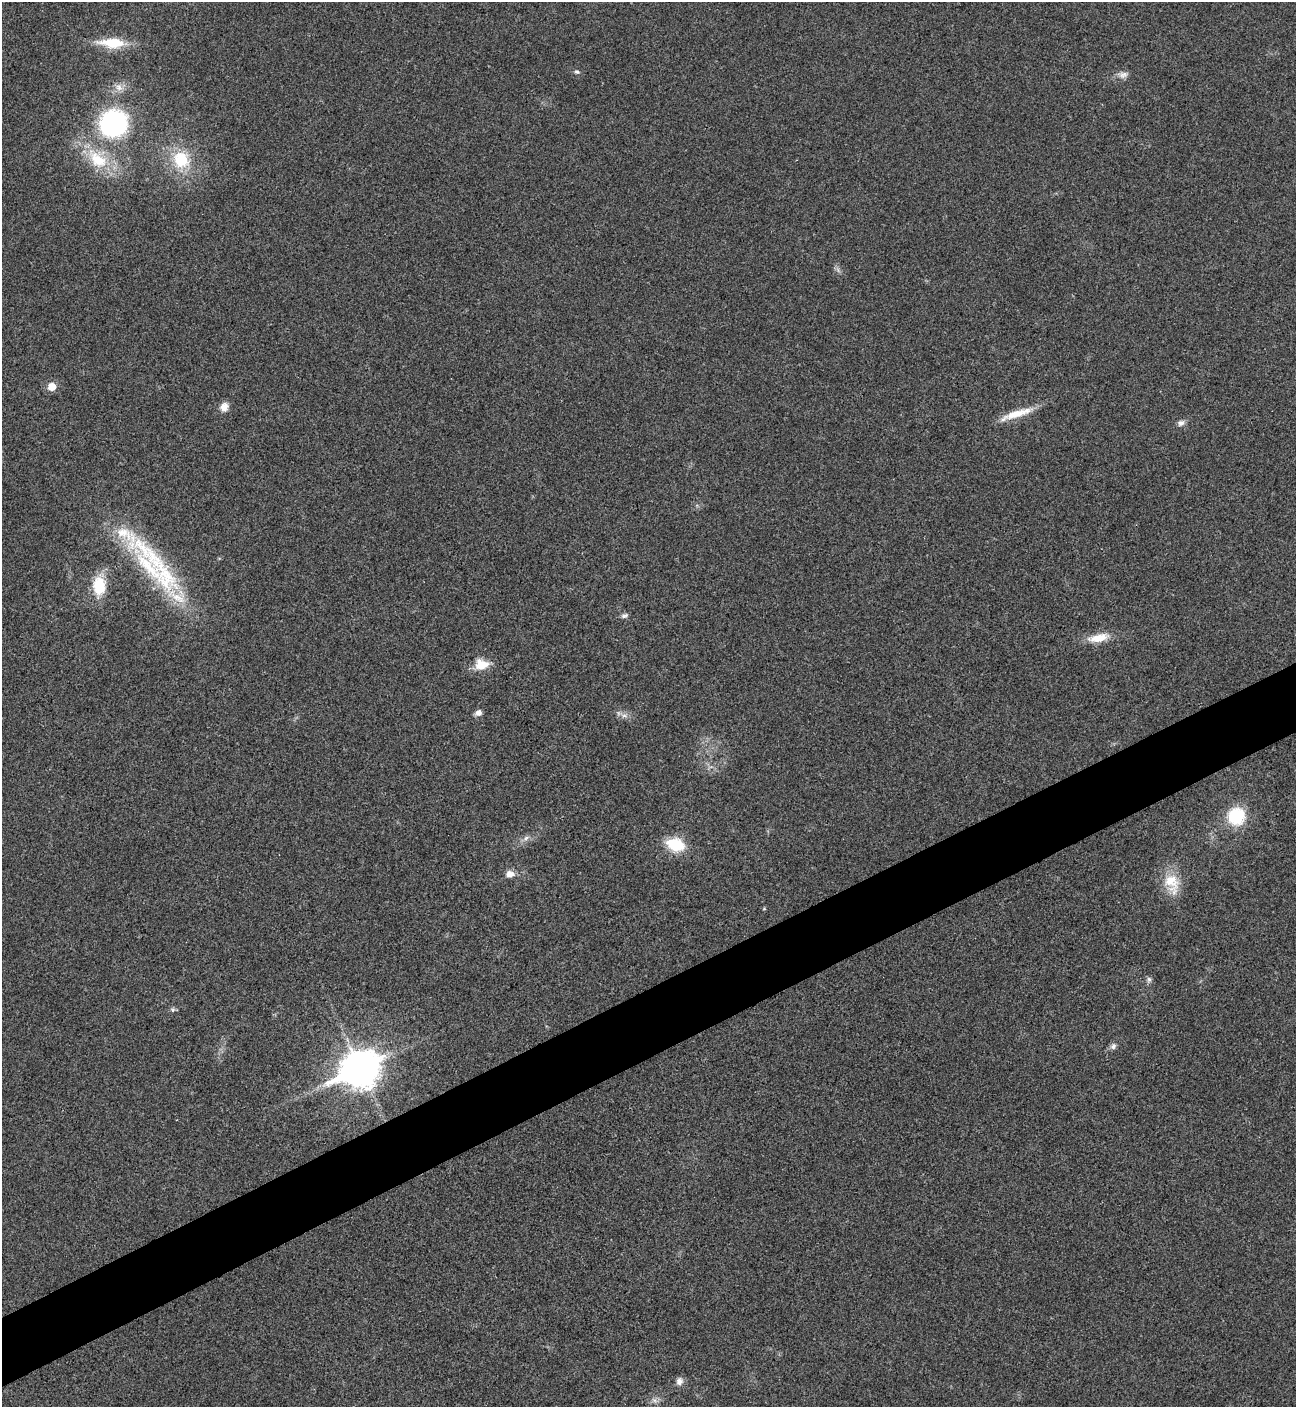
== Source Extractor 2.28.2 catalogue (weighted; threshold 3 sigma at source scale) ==
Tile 7 of 4 x 4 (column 3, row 2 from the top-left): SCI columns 2880-4173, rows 2815-4219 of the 5624 x 5637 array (HDU 1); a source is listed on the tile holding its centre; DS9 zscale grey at full resolution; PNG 1298 x 1409 px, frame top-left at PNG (2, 2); no overlay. Shown black and unused: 5% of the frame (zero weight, under 3 of 4 exposures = <1% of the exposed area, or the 3 px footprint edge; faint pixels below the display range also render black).
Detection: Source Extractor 2.28.2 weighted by HDU 2 'WHT'; one run over the whole footprint, this tile lists its part. Background 0.0203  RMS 0.0056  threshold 0.0251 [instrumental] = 3 sigma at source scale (4.5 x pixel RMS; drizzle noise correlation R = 1.50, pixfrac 1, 0.05/0.05 arcsec/px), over >= 5 px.
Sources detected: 31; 3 inside a brighter listed object's ellipse — not listed separately; the other 28 listed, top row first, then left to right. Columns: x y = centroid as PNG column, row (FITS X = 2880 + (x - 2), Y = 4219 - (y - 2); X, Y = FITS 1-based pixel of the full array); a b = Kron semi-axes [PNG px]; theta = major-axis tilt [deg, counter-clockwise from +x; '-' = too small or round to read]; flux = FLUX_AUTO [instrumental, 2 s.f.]
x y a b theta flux
112 43 30 11 -3 18
577 72 8 5 -10 1.1
1123 75 13 9 5 3.1
119 87 11 9 -57 3.8
113 123 24 22 36 87
181 159 21 19 -55 22
98 160 33 18 -42 24
52 387 6 6 - 9.6
224 407 11 10 - 4
1016 414 45 8 18 12
1181 423 9 8 - 2.3
149 567 92 19 -47 57
99 586 20 14 -89 18
624 615 9 6 13 1.6
1098 638 28 10 11 9.7
481 664 17 13 4 9.3
478 713 9 7 31 2.5
624 715 7 4 0 1.6
1236 816 16 16 - 27
526 838 8 5 45 1.6
675 845 20 13 -19 19
510 874 10 7 2 4.1
1172 883 30 18 -68 14
1149 979 8 6 77 1.4
1113 1046 9 7 53 1.9
360 1069 15 11 26 1200
679 1381 10 8 73 2.9
654 1400 7 4 -18 1.4